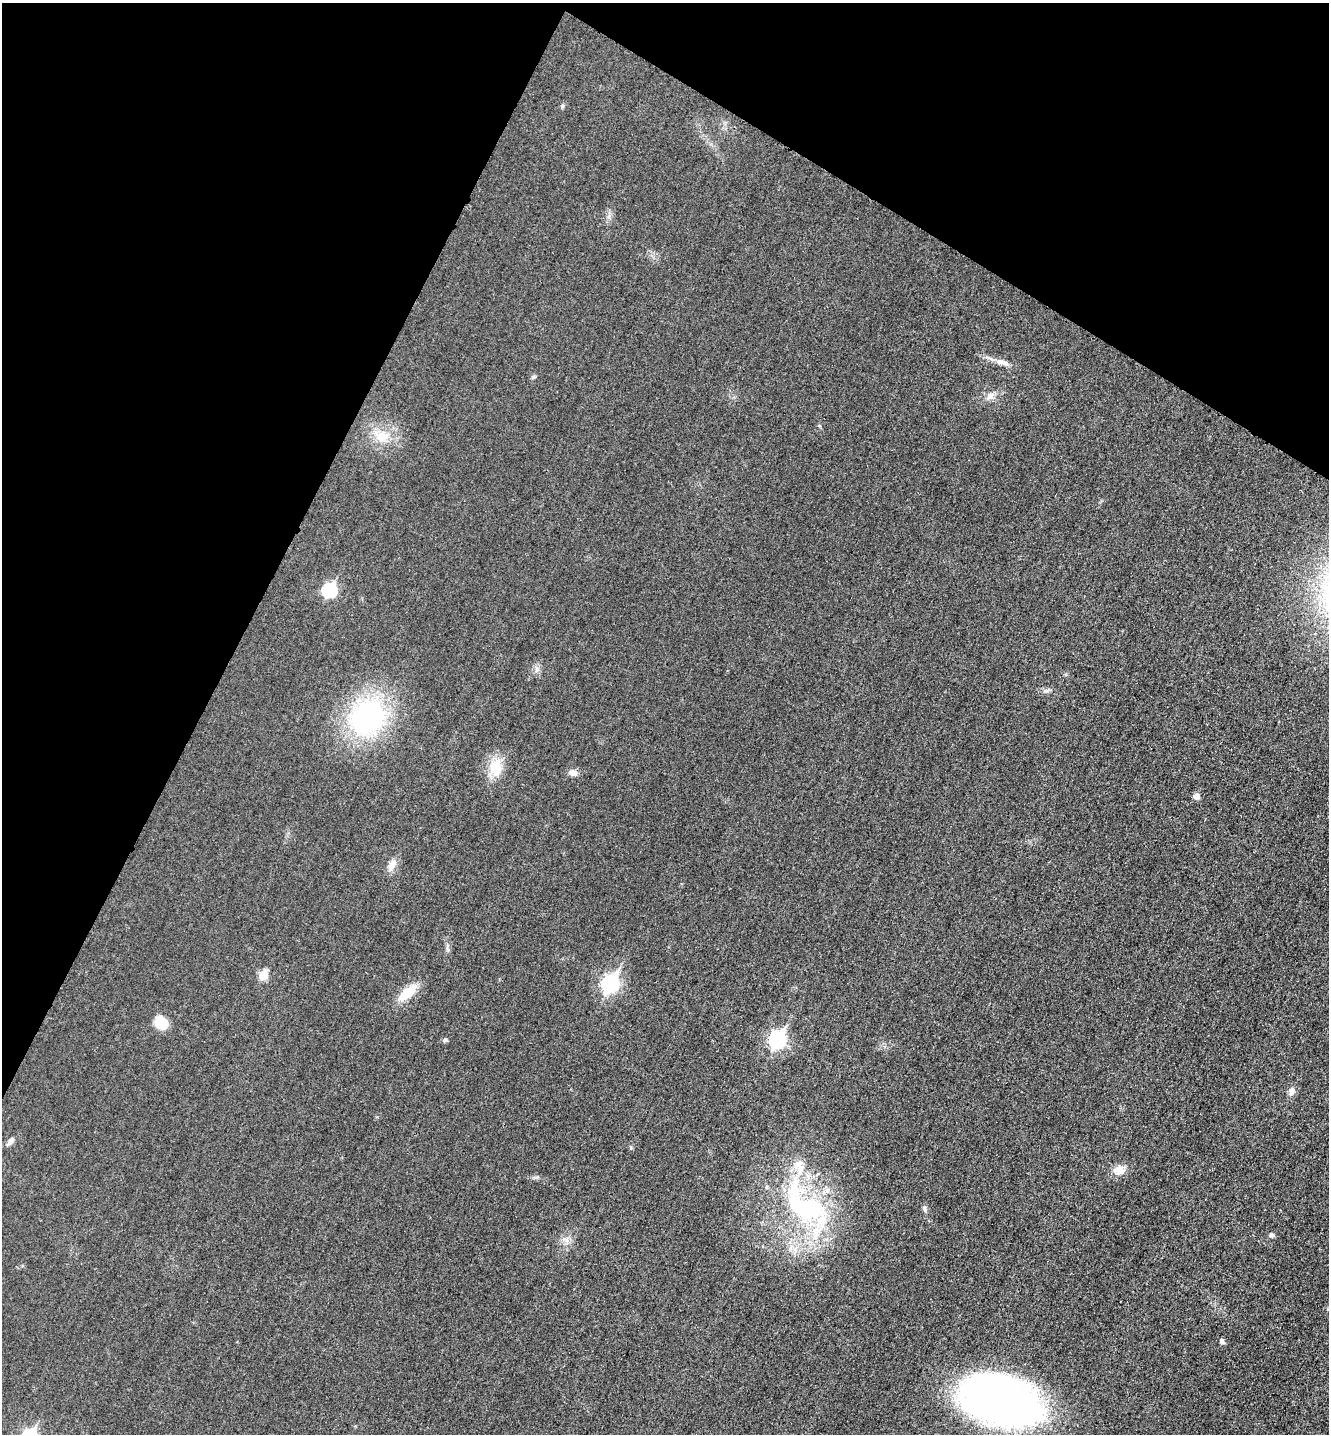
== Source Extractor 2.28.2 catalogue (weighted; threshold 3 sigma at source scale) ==
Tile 2 of 4 x 4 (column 2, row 1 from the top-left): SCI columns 1494-2820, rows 4317-5748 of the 5778 x 5772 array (HDU 1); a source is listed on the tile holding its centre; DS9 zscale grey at full resolution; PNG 1331 x 1436 px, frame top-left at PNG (2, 3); no overlay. Shown black and unused: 26% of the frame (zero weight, under 3 of 4 exposures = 2% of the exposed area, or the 3 px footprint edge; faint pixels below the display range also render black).
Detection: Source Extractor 2.28.2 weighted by HDU 2 'WHT'; one run over the whole footprint, this tile lists its part. Background 0.0185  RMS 0.0056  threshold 0.0254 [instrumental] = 3 sigma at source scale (4.5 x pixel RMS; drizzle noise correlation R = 1.50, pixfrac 1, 0.05/0.05 arcsec/px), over >= 5 px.
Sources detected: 27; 1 inside a brighter listed object's ellipse — not listed separately; the other 26 listed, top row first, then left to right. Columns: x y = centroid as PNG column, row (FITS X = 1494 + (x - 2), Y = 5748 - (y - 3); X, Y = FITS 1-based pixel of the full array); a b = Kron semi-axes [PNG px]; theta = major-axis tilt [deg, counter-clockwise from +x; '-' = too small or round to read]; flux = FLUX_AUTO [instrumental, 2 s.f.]
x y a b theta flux
562 106 6 5 - 0.85
1002 362 22 7 -16 4.5
533 377 7 4 34 0.84
990 396 11 8 32 3.2
382 436 20 17 -19 13
329 590 7 7 - 59
537 669 7 6 - 1.8
367 718 31 26 55 110
495 768 17 14 86 15
573 773 10 8 -18 3
1196 796 6 6 - 3.9
392 865 16 9 63 4.2
263 975 6 5 - 18
610 984 9 7 59 140
407 993 28 11 39 12
161 1023 16 13 -39 9.7
445 1040 6 5 - 1.3
777 1040 8 7 - 120
1292 1091 12 8 83 2.9
11 1141 13 6 51 2.2
1119 1170 14 12 13 5.9
804 1205 78 43 -47 100
925 1208 8 4 -82 1.2
1271 1235 6 5 - 1.7
1222 1341 6 5 - 1.7
1002 1400 71 39 -17 360
Unlisted compact peaks at least as high as the median listed source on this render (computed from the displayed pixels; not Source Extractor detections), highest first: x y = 631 1147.